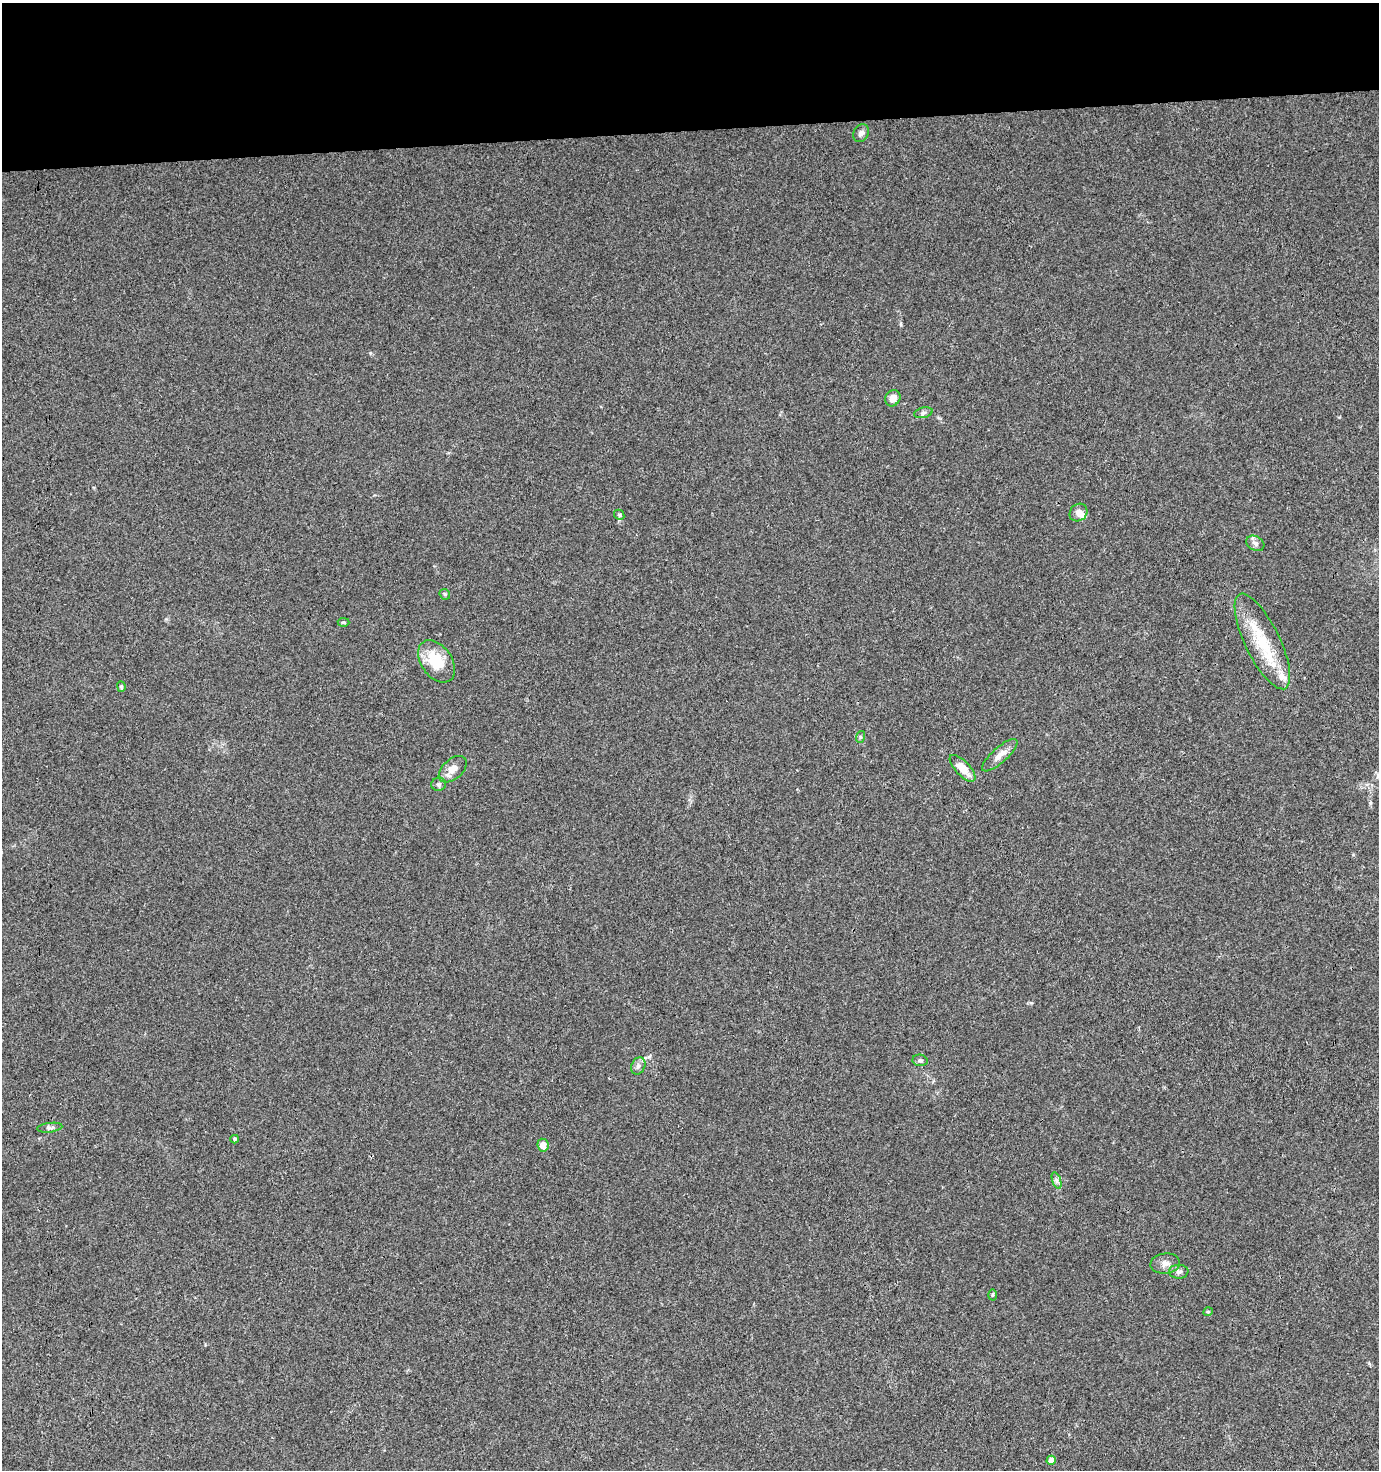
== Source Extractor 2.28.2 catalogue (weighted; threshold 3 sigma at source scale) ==
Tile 2 of 3 x 3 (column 2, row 1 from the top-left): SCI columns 1378-2754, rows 2936-4403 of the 4144 x 4403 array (HDU 1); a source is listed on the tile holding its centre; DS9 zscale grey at full resolution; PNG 1381 x 1472 px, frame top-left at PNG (2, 3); each listed source drawn as its Kron ellipse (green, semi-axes under 4 px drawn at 4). Shown black and unused: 9% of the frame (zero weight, under 3 of 4 exposures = <1% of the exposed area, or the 3 px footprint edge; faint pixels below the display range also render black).
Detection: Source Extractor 2.28.2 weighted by HDU 2 'WHT'; one run over the whole footprint, this tile lists its part. Background 0.015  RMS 0.0039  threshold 0.0176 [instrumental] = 3 sigma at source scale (4.5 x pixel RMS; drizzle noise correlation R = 1.50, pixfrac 1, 0.0396/0.0396 arcsec/px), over >= 5 px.
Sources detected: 29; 2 inside a brighter listed object's ellipse — not listed separately; the other 27 listed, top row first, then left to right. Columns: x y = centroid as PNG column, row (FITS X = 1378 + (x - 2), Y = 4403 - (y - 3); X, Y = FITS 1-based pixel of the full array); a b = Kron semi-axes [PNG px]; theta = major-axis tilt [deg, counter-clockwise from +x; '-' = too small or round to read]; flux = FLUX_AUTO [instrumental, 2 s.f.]
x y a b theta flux
861 133 9 7 61 1.6
893 398 8 7 - 3.3
923 413 9 5 13 1
1078 512 9 8 - 2.3
619 515 5 4 - 0.57
1255 543 9 7 -29 1.4
445 594 6 4 -46 0.53
344 622 6 4 -3 0.57
1262 641 52 17 -64 20
436 661 23 15 -55 13
121 687 5 4 - 0.72
860 737 6 4 72 0.57
1000 755 23 7 42 3.5
962 768 17 7 -47 5.7
453 769 17 10 42 4
439 784 7 6 - 1
920 1060 7 5 -8 0.88
638 1066 9 6 63 1.4
50 1128 12 4 7 1.1
235 1139 4 4 - 0.48
543 1145 6 5 - 3.4
1057 1181 9 4 -71 1
1165 1263 15 10 5 2.6
1179 1272 10 7 -1 1.3
992 1295 5 3 - 0.45
1208 1312 5 4 - 0.47
1051 1460 4 4 - 3.8
Unlisted compact peaks at least as high as the median listed source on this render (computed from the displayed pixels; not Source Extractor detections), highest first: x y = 1370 803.